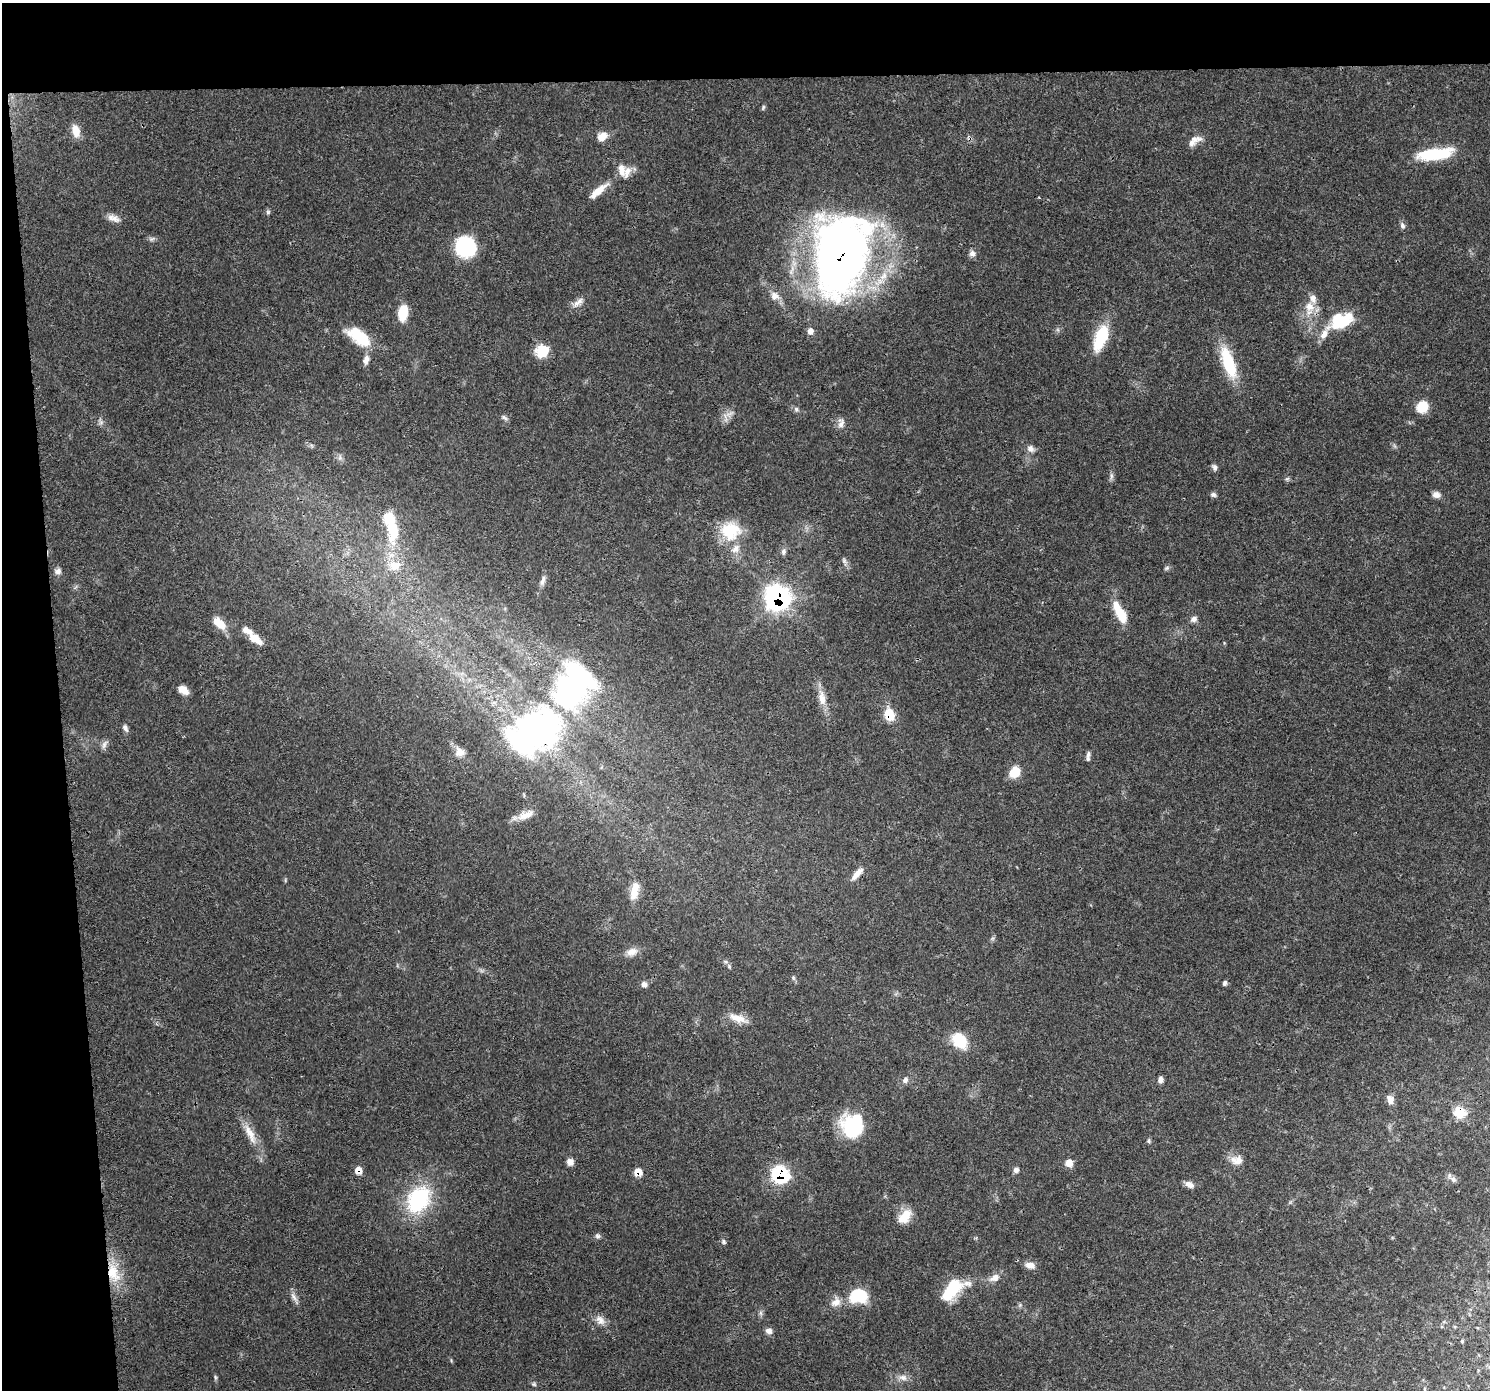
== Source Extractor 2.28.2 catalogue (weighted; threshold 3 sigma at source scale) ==
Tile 1 of 3 x 3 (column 1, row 1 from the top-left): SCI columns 1-1488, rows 2815-4202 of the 4464 x 4205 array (HDU 1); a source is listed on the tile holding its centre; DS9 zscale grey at full resolution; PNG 1492 x 1392 px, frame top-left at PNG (2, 3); no overlay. Shown black and unused: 9% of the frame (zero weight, under 3 of 4 exposures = <1% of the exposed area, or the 3 px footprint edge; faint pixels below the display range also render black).
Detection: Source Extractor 2.28.2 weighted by HDU 2 'WHT'; one run over the whole footprint, this tile lists its part. Background 0.0497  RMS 0.0039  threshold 0.0177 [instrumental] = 3 sigma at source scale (4.5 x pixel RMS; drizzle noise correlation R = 1.50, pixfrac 1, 0.0396/0.0396 arcsec/px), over >= 5 px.
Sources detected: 117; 5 inside a brighter object's white glare — not listed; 8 inside a brighter listed object's ellipse — not listed separately; the other 104 listed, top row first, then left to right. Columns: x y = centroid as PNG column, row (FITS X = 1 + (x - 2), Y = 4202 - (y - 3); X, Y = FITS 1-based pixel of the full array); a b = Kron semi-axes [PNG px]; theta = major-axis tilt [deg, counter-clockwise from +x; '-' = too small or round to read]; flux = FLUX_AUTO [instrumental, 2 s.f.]
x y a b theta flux
763 107 7 4 72 0.62
76 131 15 9 -75 4.5
602 136 12 9 34 4.2
1191 143 27 9 31 3.4
1431 154 41 12 8 18
621 170 18 9 -75 3.6
598 191 28 8 41 6
268 212 6 6 - 0.71
114 218 15 9 -26 2.8
1402 225 9 6 -65 1.2
151 239 7 4 -17 0.87
466 247 21 19 -31 27
972 253 9 8 - 1.5
841 255 77 48 80 300
775 296 12 10 -37 3.3
578 302 20 7 39 2.7
1310 306 15 12 -68 5.5
403 312 14 8 82 10
1342 321 33 18 23 18
810 331 9 8 - 1.9
359 336 29 14 -37 15
1101 338 30 12 70 17
542 351 15 13 19 8.5
366 360 13 7 77 2.2
1228 363 37 13 -70 19
1422 407 11 10 - 8.6
796 409 7 6 - 0.88
729 414 17 5 28 2
504 418 10 5 -34 0.96
101 422 7 6 - 1.1
841 423 14 8 83 2.2
1030 449 10 8 -42 1.9
340 458 8 5 -80 1.1
1215 467 8 6 -68 1.2
1111 476 10 4 -90 1.1
1287 479 6 5 - 0.69
1213 495 7 6 - 1
1436 495 10 7 -15 2.1
392 529 31 13 -85 15
730 531 26 24 -3 14
784 552 10 6 75 1.3
844 561 10 5 -53 1.2
395 566 17 13 3 6.3
1167 568 8 5 27 0.8
58 571 8 7 - 1.5
543 580 16 6 72 1.9
777 598 11 10 - 220
1120 613 26 9 -61 11
1194 619 9 7 32 1.6
219 623 16 9 -42 6.3
255 638 21 9 -37 5.4
183 690 11 7 -37 3.5
822 698 24 10 -80 5
889 714 11 8 -65 9.6
125 728 10 5 -64 1.2
538 730 61 55 25 98
104 744 14 6 60 1.5
459 752 13 11 -55 3.3
1088 756 11 4 88 1.2
1015 772 10 8 52 9.3
525 815 23 9 20 4.2
857 874 20 7 47 3.5
634 890 24 9 77 6.2
632 952 16 10 19 3.2
729 966 6 5 - 0.7
793 978 7 4 -88 0.67
1225 983 6 4 68 0.91
644 984 7 7 - 1.5
738 1018 27 9 -19 4.9
959 1040 22 16 -48 10
905 1080 9 7 64 1.5
1160 1080 7 5 80 1.6
1390 1099 11 8 -67 2.6
1460 1112 14 12 -33 8.3
855 1127 26 21 -27 26
250 1134 34 10 -63 6.9
1149 1141 7 5 -90 0.68
1237 1160 17 11 -5 3.8
570 1162 8 8 - 2
1069 1163 8 7 - 3.5
358 1170 8 8 - 2.9
1016 1170 7 7 - 1.3
638 1172 7 7 - 5
780 1174 9 9 - 55
1453 1179 10 7 -38 1.5
1189 1184 11 7 -28 2.2
418 1200 31 22 62 35
905 1216 19 11 51 7.2
598 1236 7 6 - 0.96
724 1242 6 5 - 0.83
1030 1265 12 8 -10 2.7
113 1273 32 16 -75 13
994 1278 16 9 27 3.1
952 1289 29 14 49 17
859 1296 18 14 3 18
294 1298 20 5 -62 1.9
836 1302 14 11 44 3.6
760 1313 7 4 -89 0.85
600 1320 15 9 -51 3.1
769 1331 9 8 - 1.6
1462 1341 5 3 - 0.41
215 1377 6 4 -72 0.56
903 1378 12 8 -12 2.4
534 1384 7 5 -21 0.69
Overlapping masked pixels (flux is a lower limit): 10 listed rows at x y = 841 255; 777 598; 889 714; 538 730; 857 874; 1460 1112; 358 1170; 638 1172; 780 1174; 113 1273